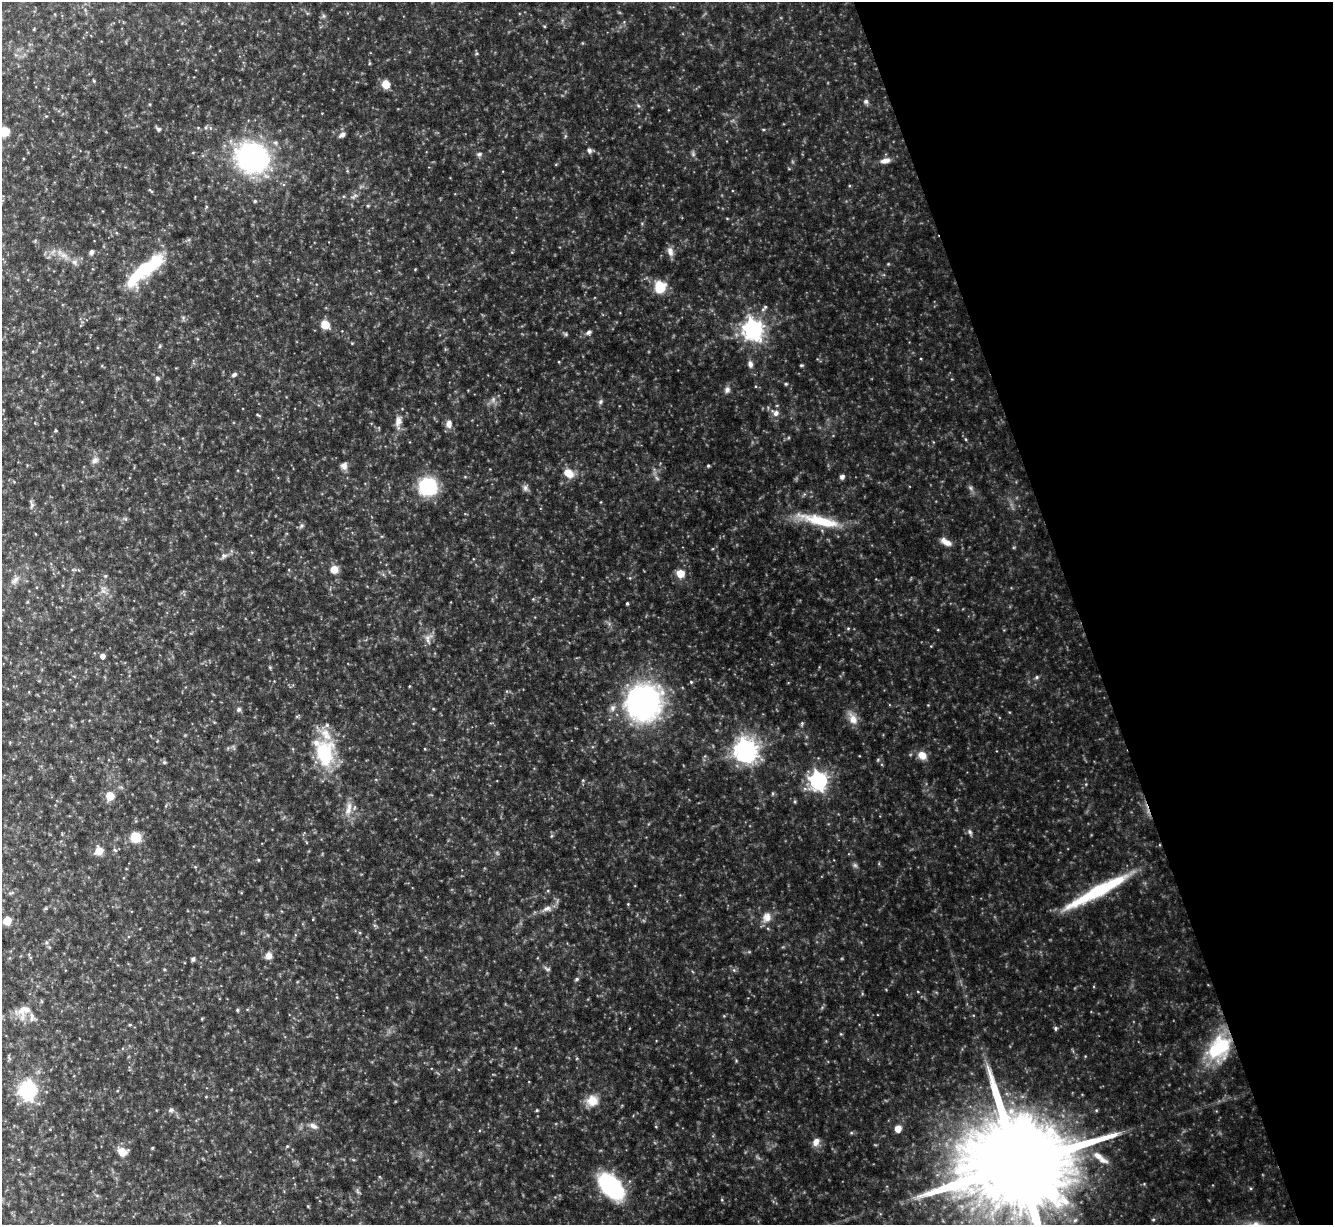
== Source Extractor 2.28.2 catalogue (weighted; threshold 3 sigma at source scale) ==
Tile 12 of 4 x 4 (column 4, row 3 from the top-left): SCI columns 3994-5324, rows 1366-2588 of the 5324 x 5304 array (HDU 1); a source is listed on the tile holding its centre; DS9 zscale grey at full resolution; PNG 1335 x 1227 px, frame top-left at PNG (2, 2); no overlay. Shown black and unused: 19% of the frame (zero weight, under 5 of 10 exposures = <1% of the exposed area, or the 3 px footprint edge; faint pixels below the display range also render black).
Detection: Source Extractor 2.28.2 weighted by HDU 2 'WHT'; one run over the whole footprint, this tile lists its part. Background 0.0762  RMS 0.005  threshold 0.0205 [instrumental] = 3 sigma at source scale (4.09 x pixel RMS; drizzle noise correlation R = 1.36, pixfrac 0.8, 0.05/0.05 arcsec/px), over >= 5 px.
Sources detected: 150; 5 too faint to see at this stretch — not listed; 6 inside a brighter listed object's ellipse — not listed separately; the other 139 listed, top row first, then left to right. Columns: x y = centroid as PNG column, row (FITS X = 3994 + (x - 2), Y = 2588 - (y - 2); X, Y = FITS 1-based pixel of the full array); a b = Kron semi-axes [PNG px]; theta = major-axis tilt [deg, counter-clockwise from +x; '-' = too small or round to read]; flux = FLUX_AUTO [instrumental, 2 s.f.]
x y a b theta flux
323 16 7 4 -89 0.81
544 26 4 3 - 0.45
34 29 5 3 - 0.34
477 53 6 4 -90 0.62
369 63 5 3 - 0.48
94 81 4 3 - 0.45
386 84 6 6 - 8.6
866 101 7 6 - 1.2
638 105 6 3 -21 0.69
158 129 7 5 -38 0.95
4 131 7 6 - 12
342 135 9 6 35 1.9
565 136 6 4 89 0.63
589 150 8 6 -70 1.5
693 153 9 6 -83 1.2
479 154 7 6 - 1.2
252 158 32 29 -27 90
885 160 13 7 12 3.4
347 171 4 4 - 0.51
150 190 9 3 -44 0.56
354 196 11 5 34 1.5
255 201 4 4 - 0.73
368 206 5 4 - 0.55
670 251 12 7 -78 2.9
91 252 6 4 60 1.4
64 256 13 6 -19 3.2
74 262 8 7 - 1.9
148 267 48 17 38 26
415 269 3 3 - 0.36
660 287 7 6 - 23
765 307 7 5 31 1
183 318 6 6 - 0.92
325 325 8 8 - 7.1
753 329 8 7 - 270
588 332 8 6 30 1.4
566 334 7 5 -27 0.81
160 346 6 4 88 0.57
559 362 4 2 - 0.39
750 364 9 6 -76 1.9
801 365 5 4 - 0.57
234 374 7 5 27 1.2
157 378 6 6 - 1.1
786 384 5 4 - 0.58
727 390 9 7 69 1.8
600 402 7 6 - 1.1
775 413 12 9 -36 2.9
258 415 7 3 -32 0.53
398 422 20 9 86 4.1
449 424 10 7 -89 3.2
966 439 5 3 - 0.47
95 460 10 9 - 2.2
344 466 9 8 - 2.2
708 466 4 3 - 0.59
569 473 14 10 -38 5.9
842 477 6 6 - 1.4
428 486 15 15 - 35
525 488 10 8 -87 1.7
971 488 8 5 -33 1.1
32 504 13 6 -78 1.4
126 519 6 4 -89 0.73
819 521 52 11 -13 23
301 526 8 6 52 1
946 542 14 7 -29 3.7
224 555 9 7 10 1.8
334 569 7 7 - 6.1
680 573 7 7 - 6.9
105 576 6 4 -20 0.7
630 578 5 3 - 0.45
15 580 15 7 46 2.8
103 591 9 6 -64 1.9
533 599 4 4 - 0.5
627 603 4 3 - 0.63
848 628 5 3 - 0.55
428 638 17 11 73 3.6
102 656 5 4 - 2.6
270 667 5 4 - 0.56
1037 677 6 5 - 0.94
691 682 5 4 - 0.53
644 702 33 30 65 120
928 705 4 4 - 0.34
613 708 10 8 75 2.1
239 709 6 6 - 1.1
433 709 4 4 - 0.45
853 719 18 10 -64 5.3
802 723 7 5 87 0.78
425 749 4 3 - 0.34
745 750 8 8 - 400
324 754 35 24 -88 31
922 755 10 8 -40 5.2
164 762 6 5 - 0.69
818 780 7 7 - 200
773 793 5 3 - 0.53
110 796 9 9 - 5.3
795 801 6 4 -84 0.59
348 809 22 8 78 5
970 832 9 6 -65 1.3
551 836 6 4 71 0.59
135 837 6 6 - 21
115 850 7 4 -44 0.7
99 851 8 7 - 6.2
855 865 7 5 -22 1
1095 892 77 13 30 34
11 893 9 4 18 0.88
628 904 4 4 - 0.4
46 908 6 4 36 0.65
547 909 15 8 14 3
767 917 13 11 71 4.6
313 919 4 3 - 0.37
7 921 5 5 - 11
268 956 9 8 - 3
193 959 6 5 - 0.98
164 969 4 4 - 0.44
734 970 6 5 - 0.87
576 979 6 4 22 0.73
918 992 5 3 - 0.39
24 1010 20 13 17 6.3
237 1010 5 4 - 0.59
130 1025 4 4 - 0.5
1055 1028 6 5 - 0.79
1219 1048 32 23 55 30
27 1090 10 9 - 55
206 1097 4 3 - 0.33
592 1101 16 15 - 7
171 1110 8 6 17 1.3
537 1110 4 3 - 0.51
313 1126 12 7 -30 2.2
656 1127 5 3 - 0.37
898 1129 7 6 - 4
816 1142 11 8 60 3.2
287 1146 5 4 - 0.5
152 1148 4 4 - 0.45
122 1152 8 7 - 8
1098 1156 15 9 -31 4.1
1020 1164 61 21 15 18000
611 1186 27 15 -48 53
358 1191 8 4 -46 0.91
722 1200 5 3 - 0.53
1075 1220 7 6 - 1.3
219 1222 5 4 - 0.5
Overlapping masked pixels (flux is a lower limit): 1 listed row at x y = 1219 1048
Isophote crosses this tile's border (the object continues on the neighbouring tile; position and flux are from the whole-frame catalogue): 2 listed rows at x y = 4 131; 1020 1164